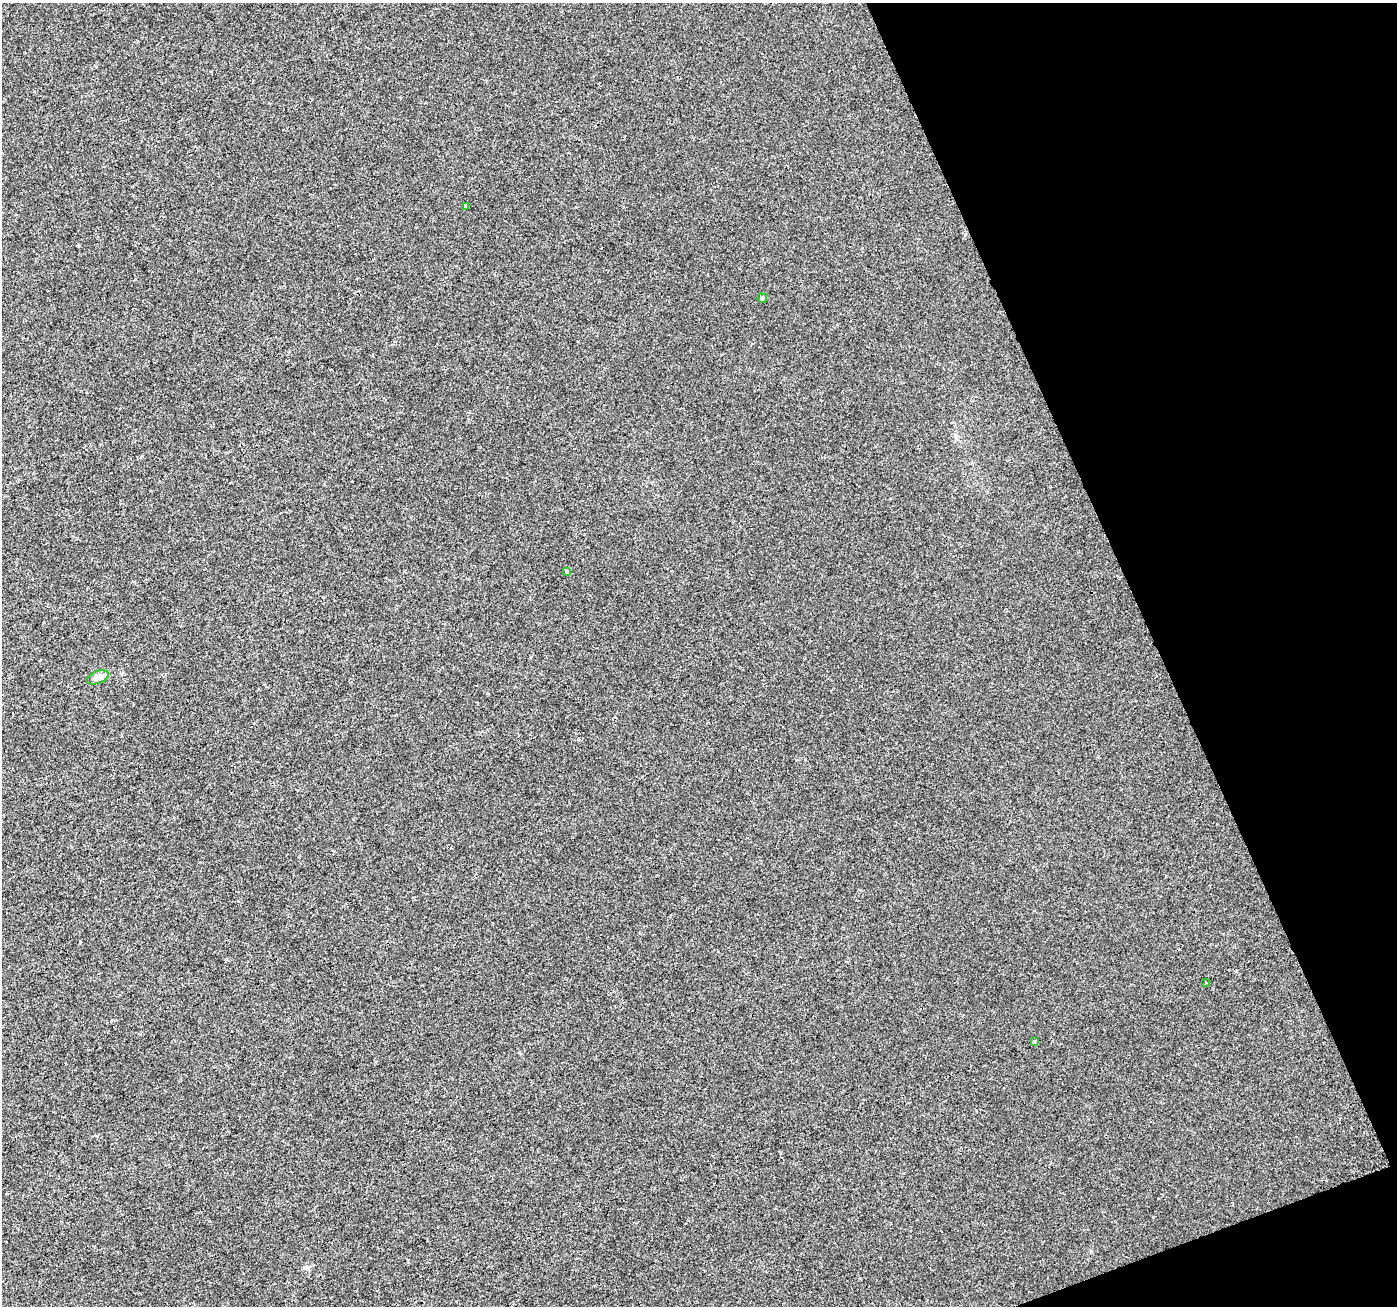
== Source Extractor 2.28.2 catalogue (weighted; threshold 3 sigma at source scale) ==
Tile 12 of 4 x 4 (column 4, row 3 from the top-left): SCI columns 4189-5583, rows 1443-2746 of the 5583 x 5434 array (HDU 1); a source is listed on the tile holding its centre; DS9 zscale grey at full resolution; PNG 1399 x 1308 px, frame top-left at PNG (2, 3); each listed source drawn as its Kron ellipse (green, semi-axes under 4 px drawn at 4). Shown black and unused: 19% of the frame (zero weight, under 2 of 3 exposures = <1% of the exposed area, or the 3 px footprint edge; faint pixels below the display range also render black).
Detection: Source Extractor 2.28.2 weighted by HDU 2 'WHT'; one run over the whole footprint, this tile lists its part. Background -2.91e-04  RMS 0.0028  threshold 0.0126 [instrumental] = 3 sigma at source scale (4.5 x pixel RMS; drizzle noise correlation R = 1.50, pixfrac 1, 0.0396/0.0396 arcsec/px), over >= 5 px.
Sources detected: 9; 3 cosmic-ray / hot-pixel residue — neither listed nor drawn; the other 6 listed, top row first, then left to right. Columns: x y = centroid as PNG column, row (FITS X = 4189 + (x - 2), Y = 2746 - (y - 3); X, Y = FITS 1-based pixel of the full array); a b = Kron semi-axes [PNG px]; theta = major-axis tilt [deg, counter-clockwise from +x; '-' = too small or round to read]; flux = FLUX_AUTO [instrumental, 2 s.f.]
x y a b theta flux
465 206 3 3 - 1.3
762 298 5 4 - 0.44
566 571 3 3 - 1.2
97 677 11 6 20 2.3
1206 983 3 2 - 0.3
1035 1041 3 3 - 1.4